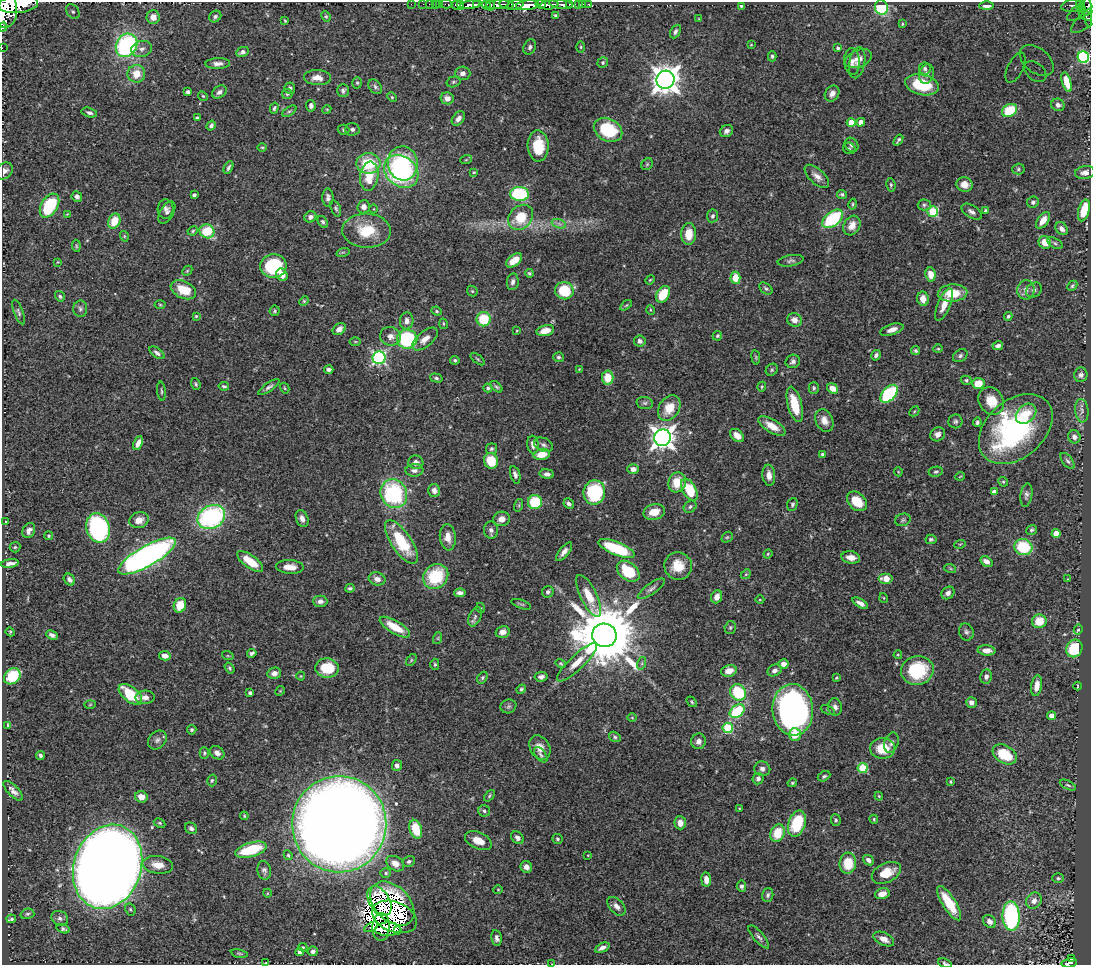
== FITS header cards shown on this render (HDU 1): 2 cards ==
NAXIS1  =                 1089
NAXIS2  =                  963

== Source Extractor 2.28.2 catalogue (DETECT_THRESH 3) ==
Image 1089 x 963 px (HDU 1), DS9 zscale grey, 1 PNG px = 1 image px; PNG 1093 x 967 px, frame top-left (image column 1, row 963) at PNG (2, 2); each listed source drawn as its Kron ellipse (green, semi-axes under 4 px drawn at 4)
Background 0.465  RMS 0.02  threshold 0.059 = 3 sigma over >= 5 px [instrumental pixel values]
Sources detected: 481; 2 with non-positive FLUX_AUTO (blend fragments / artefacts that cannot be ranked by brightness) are neither listed nor drawn; the other 479 listed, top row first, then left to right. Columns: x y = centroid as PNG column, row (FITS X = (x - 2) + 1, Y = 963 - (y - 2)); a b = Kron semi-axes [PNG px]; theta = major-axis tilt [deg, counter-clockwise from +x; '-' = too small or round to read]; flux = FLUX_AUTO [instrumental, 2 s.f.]
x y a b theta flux
18 4 20 9 6 2000
411 4 2 2 - 5.6
423 4 2 2 - 3.1
429 4 2 2 - 6.4
436 4 3 2 - 11
440 4 2 2 - 5.6
446 4 6 2 -1 13
461 4 4 3 - 230
507 4 7 3 -11 130
540 4 5 3 - 160
561 4 12 3 -7 110
569 4 3 3 - 69
579 4 3 3 - 22
583 4 2 2 - 4.5
589 4 3 3 - 12
457 5 6 4 -17 370
471 5 11 3 8 630
477 5 4 2 - 94
486 5 4 3 - 65
490 5 5 3 - 79
497 5 12 4 6 210
515 5 9 4 14 220
527 5 11 4 6 920
549 5 9 4 8 430
1073 5 12 6 12 110
1080 5 4 3 - 53
1089 5 25 7 34 250
741 6 4 3 - 1.9
987 6 7 4 1 9.2
881 7 7 6 - 93
1081 8 3 3 - 45
6 10 17 11 88 2400
1088 11 16 4 -85 92
73 12 8 6 -50 3.8
556 15 4 3 - 1.7
1085 15 7 4 -31 76
215 16 6 5 - 3.3
326 16 5 4 - 2.1
153 17 7 6 - 9.9
1089 18 22 7 40 67
699 19 4 2 - 0.9
285 21 3 2 - 1.3
902 24 4 3 - 1.4
3 27 4 3 - 100
675 31 7 5 64 3.6
127 45 12 10 57 200
751 45 4 2 - 0.86
530 47 8 6 62 3.9
581 47 5 3 - 1.6
2 48 2 2 - 2.7
838 48 4 4 - 3.3
142 49 10 8 14 7
243 52 6 4 26 5.1
772 56 5 4 - 2.4
1083 57 6 5 - 47
858 59 14 8 22 9.9
1037 61 19 12 -38 30
603 62 5 5 - 2.3
852 62 13 7 -86 6.8
218 63 12 5 1 6.4
857 63 16 8 79 8
1015 68 16 7 64 14
925 69 6 6 - 4.1
1035 72 12 8 -41 14
463 73 8 6 2 6.3
136 74 9 9 - 20
927 74 10 7 75 6.1
317 78 13 7 -2 13
665 80 9 9 - 1800
453 82 7 5 16 2.4
1067 82 10 4 -73 13
357 83 5 5 - 2.2
922 85 17 10 -13 56
375 87 8 6 -48 3.4
290 88 5 5 - 3.3
343 91 6 5 - 3.6
188 92 4 4 - 3.4
219 92 8 5 39 5.5
287 94 5 5 - 2.1
832 94 8 6 55 7.6
203 96 5 4 - 1.7
392 97 5 4 - 1.8
447 98 6 6 - 8.9
1058 105 7 6 - 5.1
311 106 6 5 - 5.5
274 108 5 3 - 2.4
327 109 4 3 - 1.2
1010 110 8 6 30 50
289 111 8 4 32 2.4
89 113 8 4 -14 4
197 118 4 3 - 2.4
458 118 8 5 51 7.1
861 122 4 4 - 12
851 123 4 4 - 27
211 125 5 4 - 3.3
352 129 7 6 - 3.7
343 130 6 5 - 2.3
608 130 15 11 -27 73
726 131 7 5 30 5.1
898 140 6 3 55 2.6
852 145 7 6 - 3.7
538 146 15 10 -88 41
262 147 4 3 - 1.4
849 148 6 5 - 2.1
466 160 6 3 19 1.4
368 163 12 10 0 55
403 163 17 15 -83 75
647 164 6 5 - 1.9
228 168 6 3 62 3.1
1018 169 6 5 - 2.4
4 171 9 7 45 6.3
401 171 18 15 -39 210
474 172 3 3 - 1.2
1085 173 10 6 8 6.6
369 176 14 9 81 29
817 176 15 7 -43 9.5
964 184 8 7 - 12
891 185 6 4 -82 2.3
520 194 9 7 -3 120
842 194 5 4 - 2.5
194 195 4 4 - 4.4
77 197 5 5 - 5.4
328 198 9 5 90 4.9
1033 202 6 5 - 3
853 204 5 4 - 1.7
924 205 6 5 - 2.6
49 206 13 8 58 84
364 207 6 6 - 7.5
336 208 8 5 -69 2.9
165 209 9 8 - 5.4
374 209 4 3 - 1
1084 210 11 5 75 37
933 211 5 5 - 82
985 211 4 3 - 2.4
167 212 12 6 60 4.2
972 212 11 6 -32 5.2
67 214 4 4 - 1.1
712 216 6 5 - 3.2
310 217 6 5 - 5.3
521 217 14 11 45 40
833 219 12 7 38 100
1043 220 9 5 54 12
114 221 8 6 67 29
323 222 6 4 -57 2.5
559 224 7 4 -19 3.8
852 225 10 8 61 12
1062 229 7 5 -49 6.4
193 231 5 4 - 1.9
207 231 7 7 - 47
367 231 24 17 -2 48
689 234 11 7 88 23
124 236 5 3 - 1.2
1045 242 6 6 - 19
1055 243 8 4 -30 2.8
76 246 6 4 -82 1.7
343 252 7 4 17 2.1
514 260 9 5 37 19
791 261 13 5 9 4.1
58 262 4 3 - 0.85
273 266 13 11 6 97
187 271 6 4 46 1.9
529 273 4 4 - 2
931 274 7 5 -82 15
282 275 6 5 - 11
735 278 6 5 - 24
650 280 5 4 - 1.3
513 282 8 5 81 5
1072 286 6 4 46 2.3
766 288 7 5 -38 2.7
183 290 13 8 -25 30
1026 290 10 8 82 7.6
1034 290 8 7 - 4.6
472 291 6 4 -46 1.8
564 291 9 8 - 54
952 293 15 8 4 33
663 294 9 6 60 39
60 296 5 4 - 2.4
923 299 7 6 - 9.9
304 301 5 4 - 1.6
944 304 17 6 67 16
160 305 5 3 - 1.6
626 305 6 3 37 1.8
80 309 8 7 - 4.1
651 310 5 3 - 1.2
275 311 5 5 - 2.2
437 311 5 4 - 1.8
18 312 13 4 -70 3.4
196 316 4 4 - 1.5
1008 316 4 3 - 2.1
484 319 7 7 - 48
794 320 7 6 - 9.9
407 321 8 6 85 6
443 324 5 3 - 1.4
339 329 7 5 34 7.9
892 330 12 5 19 7.9
517 331 3 2 - 1
545 331 9 5 14 19
390 336 10 9 - 8.5
717 336 5 4 - 2.1
407 339 10 9 - 120
425 339 15 7 40 12
640 341 6 5 - 5.3
355 342 5 3 - 1.3
998 346 5 4 - 5.1
938 349 5 4 - 1.5
916 351 4 4 - 2.9
157 353 9 4 -36 4.3
876 355 5 4 - 3.3
960 356 8 6 35 3.7
558 357 5 5 - 2.4
756 357 7 3 -82 1.6
379 358 6 6 - 250
478 359 8 2 -40 1.7
455 360 4 4 - 2.1
793 361 7 6 - 4.2
329 369 5 3 - 4.6
579 369 3 3 - 0.89
772 370 6 5 - 2.4
1081 375 7 6 - 4.7
436 378 6 4 -15 2.7
608 378 7 5 -86 27
966 380 5 4 - 2.1
978 383 6 5 - 26
196 384 6 4 -71 2.2
224 386 5 3 - 2.1
269 387 12 4 35 4.4
496 387 7 4 -43 2.2
762 387 5 4 - 1.4
285 388 6 4 -60 1.5
488 388 4 4 - 3.2
814 388 6 5 - 2.6
833 388 6 4 -38 12
161 391 9 3 -84 2.1
889 394 10 6 47 120
991 401 14 12 -56 27
645 403 8 6 -13 3.6
795 404 18 7 -75 38
669 408 13 10 59 27
914 411 5 3 - 1.5
1082 411 12 6 -84 5.8
1026 414 11 8 42 18
824 421 12 8 -64 11
955 421 7 7 - 3.1
977 422 5 3 - 2.8
772 426 15 6 -31 15
1016 429 42 29 41 240
938 434 8 7 - 7.4
737 435 8 5 -39 12
1074 437 6 6 - 5.4
663 438 8 8 - 1100
138 443 7 4 67 6.9
533 445 9 6 -82 7.9
544 445 10 6 -23 4.5
491 449 5 5 - 2.5
542 454 8 5 11 20
822 454 4 3 - 1.8
491 461 8 7 - 40
1068 461 9 5 -52 3.2
416 462 7 6 - 5.5
633 469 6 4 -2 6.9
414 470 9 6 3 5.2
898 472 4 4 - 1.2
936 472 7 5 10 2.9
547 474 7 4 -6 4.3
515 475 9 5 -73 4.7
769 475 10 6 -84 11
960 476 5 3 - 1
677 482 10 8 71 25
1003 482 5 4 - 1.8
434 490 6 6 - 6.2
689 490 12 6 -60 50
594 492 12 11 - 98
994 492 4 4 - 8.4
394 494 15 13 -65 150
1026 495 12 6 81 4.3
857 501 11 8 -44 33
535 502 7 7 - 54
569 504 6 4 -45 3.9
792 504 6 5 - 2.8
519 505 6 4 73 1.9
690 507 7 5 42 3
654 512 11 7 13 20
211 517 14 11 27 210
302 519 9 6 -67 7.3
502 519 8 7 - 9.3
139 520 10 7 20 13
903 520 8 6 18 2.9
5 522 3 2 - 1
98 528 15 11 -72 240
29 530 8 6 62 6.4
491 530 8 7 - 5.5
1031 530 5 5 - 2.5
1056 533 4 4 - 21
49 536 4 4 - 1.6
448 537 13 8 -85 13
727 537 6 5 - 1.8
931 539 5 4 - 2.8
401 542 25 10 -56 71
960 544 6 3 17 1.5
15 547 5 5 - 2.2
1023 547 9 8 - 59
617 549 19 6 -22 87
564 552 11 5 50 6.8
768 554 5 4 - 1.5
147 556 32 10 30 620
851 557 9 6 -10 11
250 561 15 6 -36 28
986 562 6 4 -34 8.4
10 563 9 3 8 6.6
678 566 14 13 - 28
290 567 14 7 -3 15
950 568 6 4 -20 1.4
628 571 13 8 -39 65
746 574 5 4 - 1.9
436 576 13 11 43 69
377 579 8 6 -14 8.2
886 579 7 5 0 14
1068 579 3 2 - 0.83
69 580 6 5 - 4.9
350 588 4 3 - 2.3
651 589 16 5 35 5.7
548 592 6 5 - 3.6
460 593 6 4 3 5.4
948 593 7 5 40 6
589 596 23 8 -64 28
717 597 7 5 68 8.7
884 598 5 3 - 1.1
760 600 4 3 - 1
320 601 7 5 -1 6.3
860 603 8 4 -30 6.5
521 604 10 3 -20 2
180 605 7 6 - 28
481 608 5 3 - 1.1
475 617 10 6 68 4.6
1039 621 7 7 - 24
395 627 17 6 -31 31
730 627 6 5 - 2.1
1078 630 5 3 - 1.9
10 632 5 4 - 1.6
503 632 7 6 - 7.5
966 632 8 7 - 3.9
52 635 6 4 -24 4.2
604 635 12 11 - 14000
438 638 6 4 72 1.7
1074 648 9 8 - 57
987 650 9 5 -4 10
252 653 5 3 - 3.1
898 655 4 4 - 1.4
165 656 6 4 -13 8.9
228 656 6 4 -18 1.4
411 660 7 3 54 1.6
577 662 27 7 44 20
561 663 5 4 - 1.8
642 663 6 4 72 2.6
435 664 5 4 - 1.9
783 664 5 5 - 8.4
230 668 6 4 -56 2.2
327 668 12 9 -4 49
774 670 7 5 28 5.3
917 670 16 14 12 86
729 671 8 6 14 14
274 673 7 5 12 7.2
12 676 9 7 41 56
301 676 4 4 - 1.3
986 676 7 6 - 4.9
541 677 6 4 8 5.1
482 678 6 4 54 2.3
836 678 3 3 - 1.6
1037 686 10 5 79 13
1077 686 4 2 - 1.1
521 689 5 4 - 2.2
280 691 5 4 - 1.4
738 692 9 7 -55 70
250 693 4 4 - 3
130 694 14 7 -38 51
145 697 9 6 2 8.5
692 702 6 4 -50 1.8
971 702 5 5 - 6.5
90 705 6 3 3 1.3
508 706 8 7 - 3.3
835 707 9 7 -84 5.1
793 710 26 20 -85 460
828 710 7 4 -25 2.1
737 711 8 6 35 85
1052 716 4 4 - 16
632 718 5 3 - 1.2
7 725 3 2 - 1.4
728 728 5 5 - 88
192 730 5 4 - 2.3
795 734 6 6 - 24
615 737 6 4 -34 2.6
157 740 10 8 47 4.9
699 741 8 7 - 6.6
891 743 10 7 71 5.2
540 747 13 9 -59 13
883 748 12 10 1 31
204 753 5 4 - 2.2
217 753 8 6 -33 6.1
1005 754 13 8 -31 53
541 755 9 5 -52 3.1
40 756 4 3 - 3.2
397 765 5 5 - 5.1
863 768 5 5 - 70
762 769 8 7 - 5.4
824 776 6 4 27 2.6
758 779 6 5 - 5.1
212 780 6 4 74 2.1
950 782 3 2 - 1.6
792 783 4 4 - 1.6
1068 785 9 4 -26 2.5
13 791 13 5 -46 6.6
489 796 7 4 50 2
879 796 4 3 - 1.3
141 797 6 5 - 11
739 808 3 2 - 0.8
484 811 6 5 - 2.8
244 816 4 3 - 1.4
874 819 4 3 - 1.4
836 820 6 5 - 2
160 823 6 4 -27 2
680 823 6 6 - 10
339 824 48 47 - 4200
797 824 13 8 72 67
191 828 6 5 - 3.7
416 829 9 6 -74 40
777 833 9 7 71 34
517 838 7 5 -45 4.9
557 839 5 5 - 2.2
478 841 14 8 -25 16
251 850 16 7 16 63
288 855 5 4 - 2.1
588 855 3 2 - 0.9
868 860 6 4 -39 5.2
409 861 6 5 - 2.9
848 863 10 8 86 33
395 864 9 7 -32 11
158 865 15 8 -8 16
108 867 43 33 71 4700
526 867 6 5 - 6.1
264 870 9 7 -81 4.3
386 873 5 4 - 2
886 873 15 9 26 25
1058 878 5 4 - 2
706 880 7 5 -84 10
741 886 6 5 - 3.6
498 890 4 4 - 1.3
267 893 4 3 - 1
882 894 7 5 15 9.8
768 895 7 5 75 3.3
379 901 16 10 -58 28
1034 901 8 7 - 8.4
949 903 20 6 -58 43
392 904 26 17 -45 110
616 906 11 6 -48 7.5
130 909 6 5 - 2.5
27 914 7 5 15 2.7
1011 916 15 8 -88 180
394 917 23 15 -22 73
60 918 8 7 - 5
11 919 5 3 - 2.9
989 921 7 5 -47 7
371 927 7 4 31 28
381 927 14 8 86 15
63 929 7 4 -17 3.1
388 929 13 7 1 22
398 930 2 2 - 64
759 937 14 5 -49 4.6
497 938 8 5 -79 4.7
884 939 11 6 -25 9.5
303 947 4 4 - 2.1
602 948 8 4 26 6.1
313 951 5 4 - 4.8
300 952 4 4 - 6.9
239 953 8 4 -11 2
1071 958 3 3 - 8.3
266 963 3 2 - 0.84
945 963 7 4 -18 2.3
1069 963 8 3 10 68
552 964 3 2 - 0.88
At the frame edge (FLAGS 8, measured only in part): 10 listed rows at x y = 18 4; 1089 5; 6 10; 1089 18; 3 27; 2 48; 4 171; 945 963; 1069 963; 552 964
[2 non-positive-flux detections neither listed nor drawn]